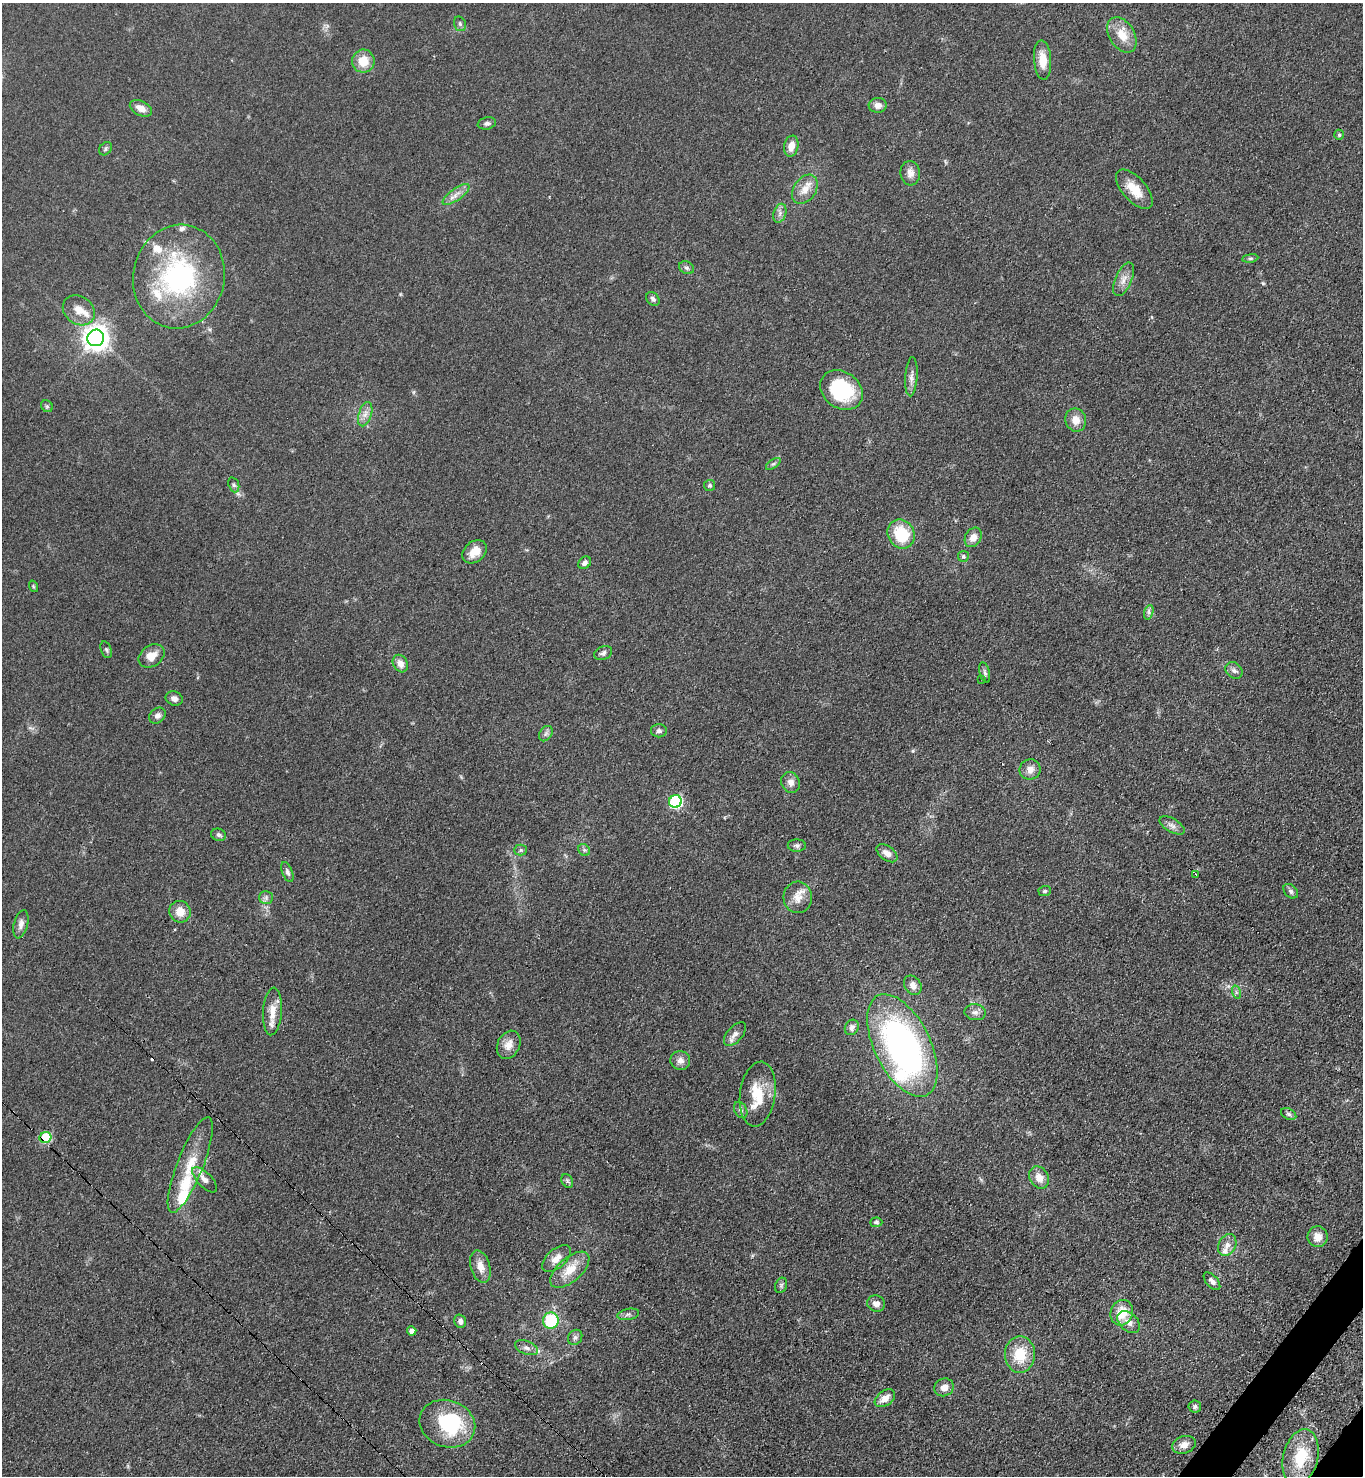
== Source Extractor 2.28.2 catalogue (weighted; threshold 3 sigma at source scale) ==
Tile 6 of 4 x 4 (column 2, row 2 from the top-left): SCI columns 1734-3094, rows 3017-4490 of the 6048 x 6031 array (HDU 1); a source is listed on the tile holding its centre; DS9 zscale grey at full resolution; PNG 1365 x 1478 px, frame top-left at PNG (2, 3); each listed source drawn as its Kron ellipse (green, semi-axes under 4 px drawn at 4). Shown black and unused: <1% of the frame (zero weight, under 3 of 4 exposures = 7% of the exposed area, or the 3 px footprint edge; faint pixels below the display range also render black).
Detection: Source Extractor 2.28.2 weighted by HDU 2 'WHT'; one run over the whole footprint, this tile lists its part. Background 0.0644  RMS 0.0073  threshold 0.0327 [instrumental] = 3 sigma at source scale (4.5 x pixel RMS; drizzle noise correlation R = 1.50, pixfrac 1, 0.05/0.05 arcsec/px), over >= 5 px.
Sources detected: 120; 1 inside a brighter object's white glare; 2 cosmic-ray / hot-pixel residue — neither listed nor drawn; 11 inside a brighter listed object's ellipse — not listed separately; the other 106 listed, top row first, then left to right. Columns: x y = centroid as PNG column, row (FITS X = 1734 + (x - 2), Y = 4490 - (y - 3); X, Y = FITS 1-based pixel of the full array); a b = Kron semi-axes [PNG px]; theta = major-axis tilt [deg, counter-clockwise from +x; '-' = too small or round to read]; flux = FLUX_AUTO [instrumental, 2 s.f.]
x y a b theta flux
460 24 7 5 -74 1.9
1122 35 19 12 -58 13
1043 60 20 8 -86 11
363 61 11 11 - 13
878 105 9 7 4 4.5
141 108 12 7 -28 6.1
487 123 9 6 10 2.1
1339 135 5 4 - 1.3
791 146 10 7 79 6.8
105 149 7 5 49 1.5
910 173 12 9 -84 5
805 189 16 11 56 8.5
1134 189 24 12 -48 14
456 195 16 5 36 4.7
780 213 10 6 72 2.8
1250 258 8 4 8 1.4
687 268 8 6 -30 1.9
179 277 52 45 79 110
1123 279 18 8 67 5.7
653 299 7 6 - 2.4
79 310 17 14 -35 9.4
96 338 8 8 - 700
911 377 20 6 86 4
841 390 23 18 -36 48
47 406 6 5 - 1.3
365 414 13 6 72 4.4
1076 420 11 10 - 8.1
773 464 8 4 35 1.5
234 485 8 5 -71 1.6
709 485 5 5 - 1.3
901 534 15 13 -59 28
973 537 10 8 59 5.9
474 552 13 10 40 9.1
963 556 5 5 - 1.3
585 563 7 5 42 2.5
33 586 6 3 -72 0.79
1149 612 7 4 72 1.8
106 650 9 5 -72 1.5
603 653 9 6 23 2.2
152 656 14 10 35 8.8
400 664 9 7 -60 5.1
1234 670 9 7 -43 2.9
985 673 11 5 -75 1.9
982 679 3 2 - 1.5
174 698 9 7 -23 3.1
157 716 9 7 41 2.9
659 731 8 6 -1 2.2
546 734 8 6 55 2.1
1030 769 10 10 - 5.6
791 783 11 9 -68 4.4
675 801 6 6 - 93
1172 825 14 6 -30 3.5
219 835 7 6 - 1.9
797 846 9 6 -1 2.1
521 850 6 5 - 1.3
584 850 6 5 - 1.4
887 853 12 7 -37 4.9
287 872 10 5 -69 2.1
1195 874 4 2 - 0.71
1045 891 6 5 - 1.3
1291 891 8 6 -45 1.9
266 897 7 6 - 2
798 897 16 14 -86 8.8
180 912 11 10 - 9.4
21 924 14 7 76 3.8
913 985 10 8 -56 4.8
1236 992 7 4 -72 1.4
272 1011 24 9 86 10
975 1012 11 8 -5 3.4
852 1027 8 6 60 2.8
735 1034 14 7 48 4.3
509 1045 15 11 63 7.2
902 1045 55 28 -64 250
680 1061 10 9 - 4.1
758 1094 32 17 82 24
741 1110 8 6 -63 2.2
1289 1114 8 5 -27 1.8
45 1138 6 5 - 42
190 1165 51 13 68 24
1039 1177 12 9 -60 7.5
205 1180 16 7 -46 4.4
567 1181 7 5 -60 1.6
876 1222 6 5 - 1.4
1318 1237 10 10 - 7.3
1227 1245 11 8 64 5.1
557 1259 17 9 40 6.8
480 1266 17 9 -74 7.8
570 1270 24 12 41 13
1212 1281 11 5 -49 3.3
781 1285 8 6 70 1.7
876 1304 9 8 - 4.3
1122 1313 13 11 69 15
628 1314 11 5 11 2.2
551 1320 8 8 - 33
460 1321 7 5 -73 2.6
1129 1322 13 8 -43 5.5
412 1331 4 4 - 4.2
575 1337 8 6 55 2.1
526 1348 12 6 -20 3
1020 1354 18 15 88 21
944 1387 10 8 26 5.3
885 1398 11 7 35 6.9
1195 1406 6 6 - 1.8
447 1424 28 23 -20 52
1184 1445 12 8 17 5.9
1301 1457 29 17 76 30
Overlapping masked pixels (flux is a lower limit): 1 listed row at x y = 45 1138